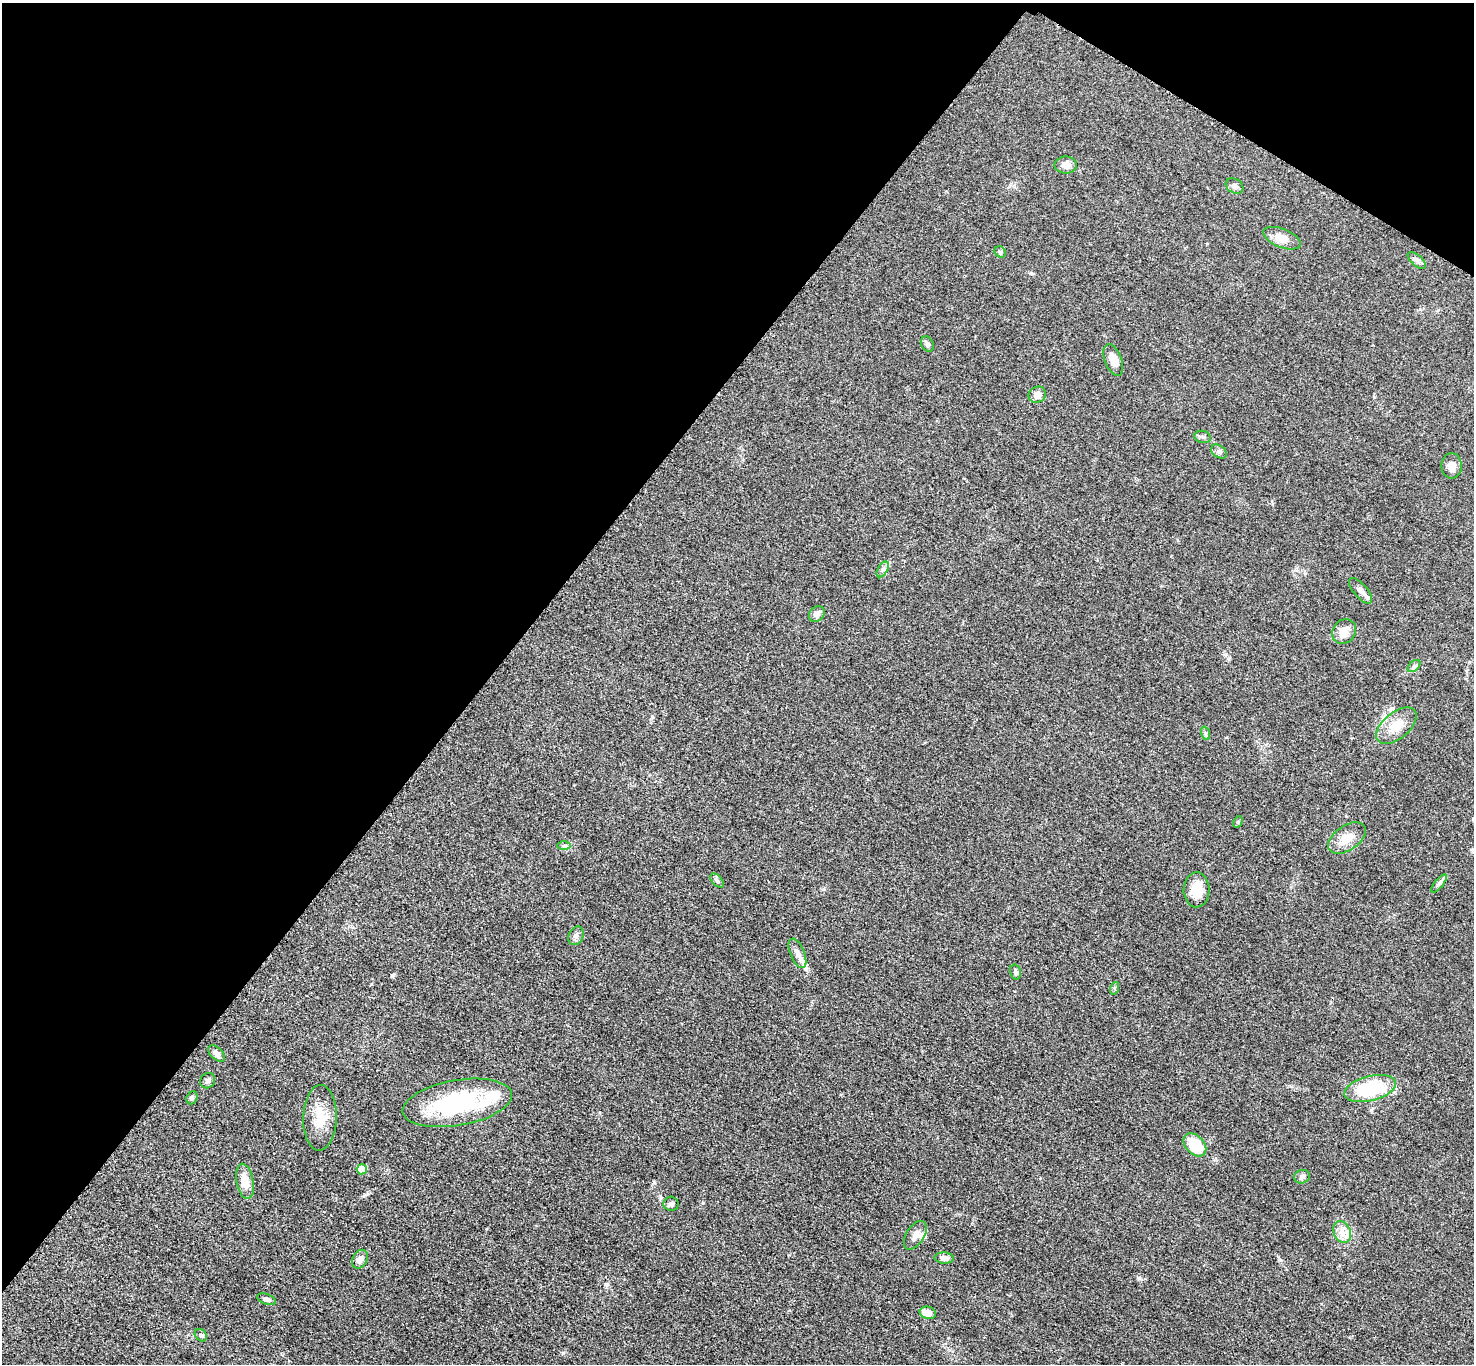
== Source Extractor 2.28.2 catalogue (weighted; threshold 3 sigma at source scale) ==
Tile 2 of 4 x 4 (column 2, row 1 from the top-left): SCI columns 1485-2956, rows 4251-5612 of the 5909 x 5914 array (HDU 1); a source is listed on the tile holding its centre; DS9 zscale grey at full resolution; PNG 1476 x 1366 px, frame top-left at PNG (2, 3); each listed source drawn as its Kron ellipse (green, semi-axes under 4 px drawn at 4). Shown black and unused: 36% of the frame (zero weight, under 3 of 5 exposures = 1% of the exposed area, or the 3 px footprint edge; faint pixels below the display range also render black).
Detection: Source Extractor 2.28.2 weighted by HDU 2 'WHT'; one run over the whole footprint, this tile lists its part. Background 0.0536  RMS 0.0058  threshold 0.0259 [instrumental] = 3 sigma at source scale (4.5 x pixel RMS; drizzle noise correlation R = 1.50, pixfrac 1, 0.05/0.05 arcsec/px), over >= 5 px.
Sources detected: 48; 2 inside a brighter listed object's ellipse — not listed separately; the other 46 listed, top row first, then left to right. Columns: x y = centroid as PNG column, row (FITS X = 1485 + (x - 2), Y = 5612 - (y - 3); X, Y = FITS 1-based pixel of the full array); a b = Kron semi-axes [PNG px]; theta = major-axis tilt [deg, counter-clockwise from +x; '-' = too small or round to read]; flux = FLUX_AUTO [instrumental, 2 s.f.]
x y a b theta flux
1066 165 11 8 0 4
1235 186 9 7 -29 2.1
1282 238 20 9 -21 7.1
1000 252 6 5 - 0.97
1417 260 11 5 -42 1.9
927 344 8 6 -60 1.6
1113 360 17 8 -69 5.6
1037 395 9 8 - 3.7
1203 437 8 6 -14 1.4
1219 452 9 6 -37 1.6
1452 466 12 10 -89 4.5
883 569 8 5 59 1.6
1361 591 16 6 -50 2.8
817 614 9 7 46 2.7
1344 632 13 11 53 6.8
1414 666 7 4 44 1.2
1396 726 24 13 40 9.8
1205 733 7 4 -71 1.1
1238 822 6 4 61 0.69
1347 838 21 12 34 8.1
564 846 7 4 0 1.1
717 881 8 5 -45 1.2
1439 883 11 3 50 1.3
1196 890 17 13 88 9.4
576 936 10 7 63 2.2
797 953 15 7 -68 3.5
1015 972 7 5 -75 1.5
1115 988 6 4 71 0.72
217 1053 10 6 -42 2.9
208 1081 8 7 - 1.4
1370 1088 26 12 14 37
192 1098 7 5 69 1.1
457 1103 55 22 10 59
320 1118 33 16 88 13
1195 1145 13 9 -46 17
362 1169 5 5 - 10
1302 1177 8 6 14 1.8
245 1181 18 8 -79 8.5
671 1204 7 7 - 1.8
1342 1232 11 8 -67 4.2
915 1235 16 9 58 3.7
944 1258 10 5 -3 2.7
360 1259 10 7 64 2.7
267 1299 10 5 -20 1.4
928 1313 8 6 -13 4.9
201 1335 7 5 -46 1
Unlisted compact peaks at least as high as the median listed source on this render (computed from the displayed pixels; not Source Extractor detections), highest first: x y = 1139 1278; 703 1203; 1280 1260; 1374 397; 1031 273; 367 1194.